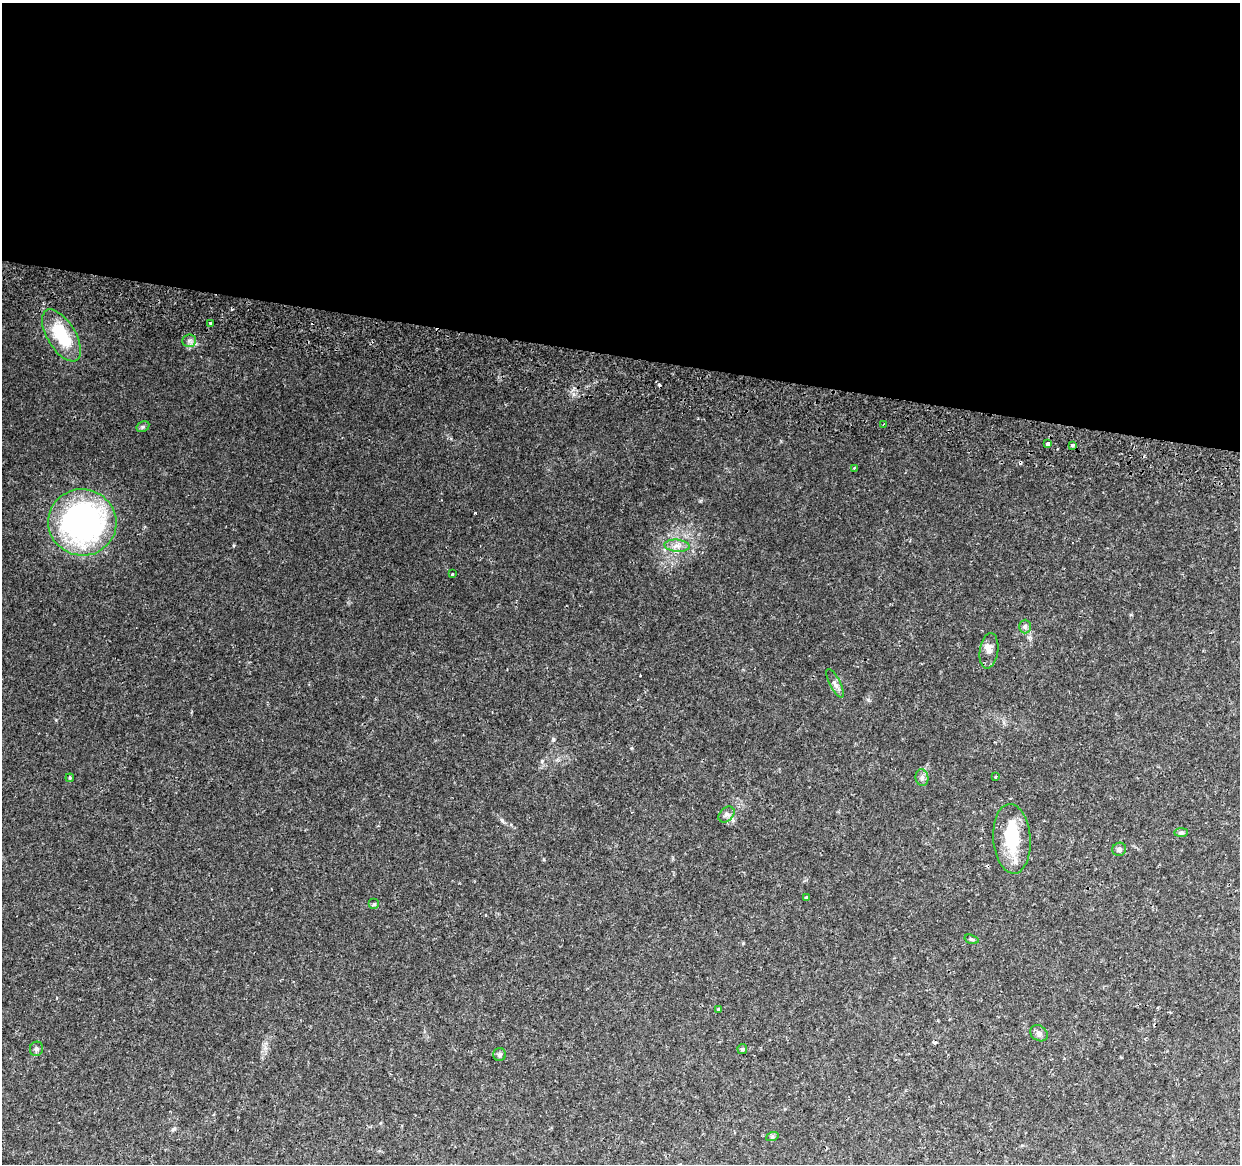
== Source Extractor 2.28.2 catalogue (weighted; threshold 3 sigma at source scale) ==
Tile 3 of 4 x 4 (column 3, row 1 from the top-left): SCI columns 2493-3730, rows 3817-4978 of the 4977 x 5249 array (HDU 1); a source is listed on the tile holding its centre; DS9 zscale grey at full resolution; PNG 1242 x 1166 px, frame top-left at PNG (2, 3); each listed source drawn as its Kron ellipse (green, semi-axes under 4 px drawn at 4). Shown black and unused: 30% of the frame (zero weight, under 2 of 3 exposures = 3% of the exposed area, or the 3 px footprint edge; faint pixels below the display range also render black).
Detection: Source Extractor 2.28.2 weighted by HDU 2 'WHT'; one run over the whole footprint, this tile lists its part. Background 0.0373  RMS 0.0039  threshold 0.0177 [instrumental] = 3 sigma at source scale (4.5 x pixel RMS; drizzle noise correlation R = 1.50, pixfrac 1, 0.0396/0.0396 arcsec/px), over >= 5 px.
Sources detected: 38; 1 inside a brighter object's white glare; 6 cosmic-ray / hot-pixel residue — neither listed nor drawn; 1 inside a brighter listed object's ellipse — not listed separately; the other 30 listed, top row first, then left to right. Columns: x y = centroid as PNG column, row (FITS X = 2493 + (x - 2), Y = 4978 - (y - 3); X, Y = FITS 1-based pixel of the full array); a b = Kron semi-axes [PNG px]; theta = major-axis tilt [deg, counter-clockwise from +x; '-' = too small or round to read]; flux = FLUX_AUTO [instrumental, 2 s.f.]
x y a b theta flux
210 323 3 3 - 0.53
61 335 29 14 -59 18
189 341 7 6 - 1.1
884 424 4 2 - 0.38
143 427 7 5 29 0.64
1048 444 4 3 - 1.4
1072 445 3 3 - 1.5
854 468 4 4 - 0.35
82 522 34 33 - 100
677 546 12 6 -4 2.1
452 574 3 3 - 0.55
1025 627 7 6 - 0.98
989 651 18 9 82 2.9
835 683 16 5 -63 1.5
996 777 4 3 - 0.62
70 778 4 3 - 0.35
922 778 8 6 -78 1.2
727 814 9 6 44 1.2
1181 833 7 4 1 0.72
1012 839 35 18 -86 17
1119 849 7 6 - 1.2
806 898 3 3 - 1.3
374 904 5 5 - 0.58
972 939 7 4 -18 0.63
718 1009 4 3 - 0.57
1039 1033 9 7 -33 1.4
36 1049 7 6 - 0.92
742 1049 5 5 - 0.53
499 1055 6 6 - 0.81
772 1137 6 4 19 0.56
Unlisted compact peaks at least as high as the median listed source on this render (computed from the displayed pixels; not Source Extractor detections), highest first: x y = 542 761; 553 739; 502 820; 234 545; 573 394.